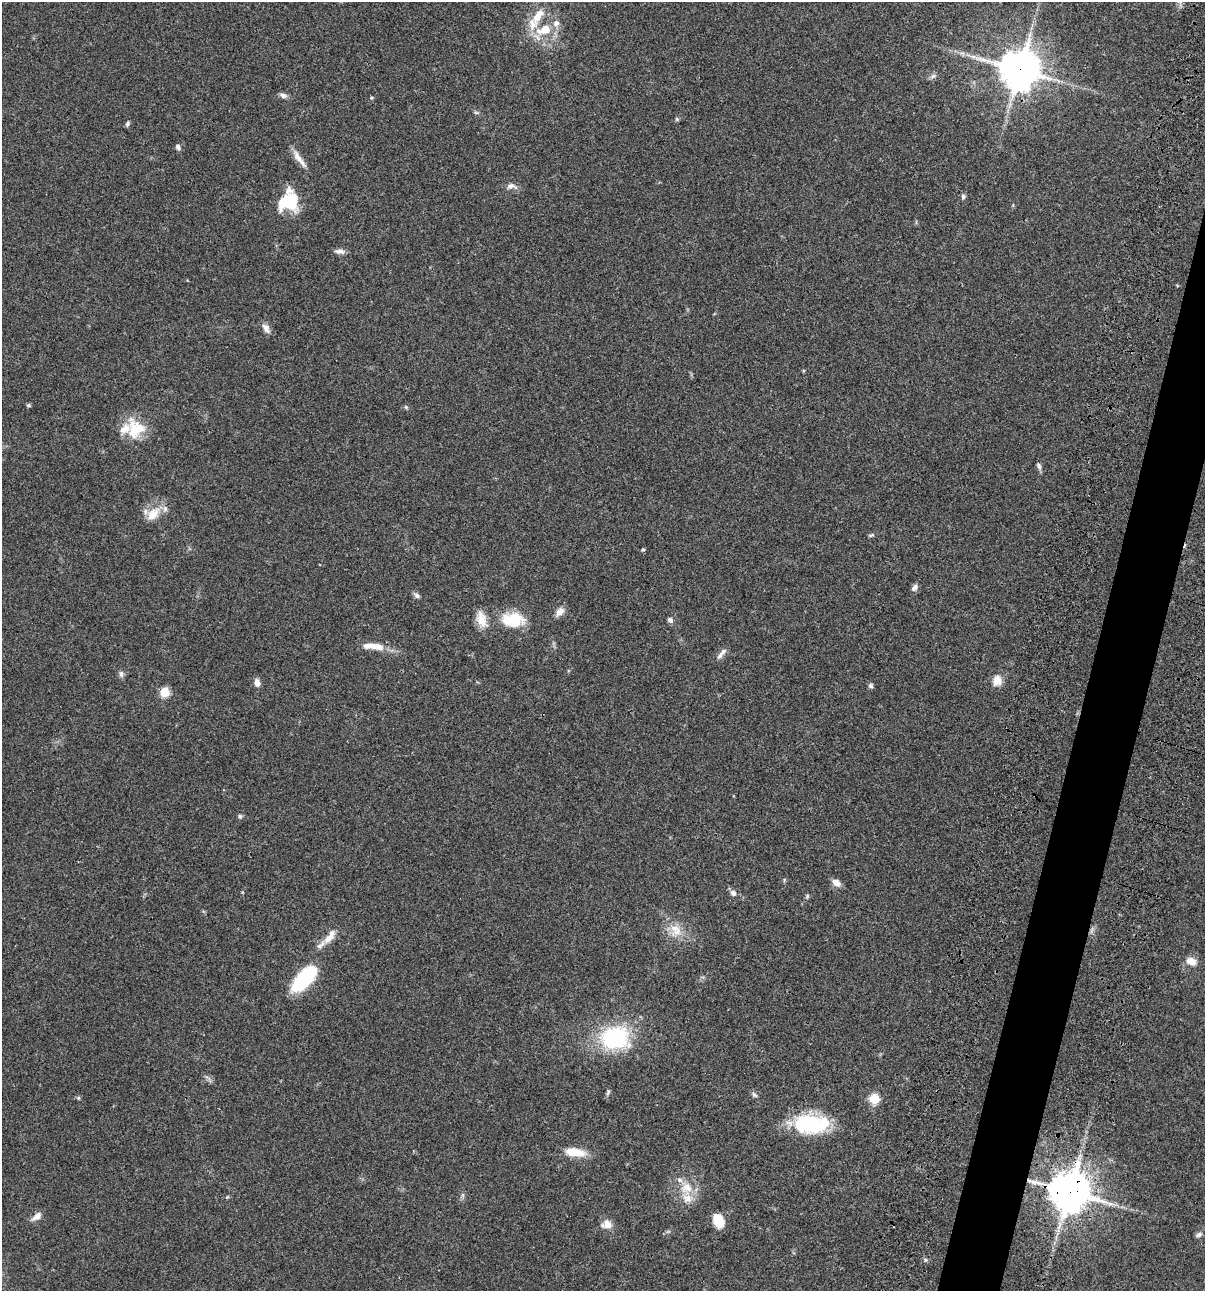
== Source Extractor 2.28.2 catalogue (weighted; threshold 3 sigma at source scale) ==
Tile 10 of 4 x 4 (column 2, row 3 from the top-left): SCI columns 1438-2640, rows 1407-2695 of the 5405 x 5389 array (HDU 1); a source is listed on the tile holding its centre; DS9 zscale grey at full resolution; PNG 1207 x 1293 px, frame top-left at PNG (2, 2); no overlay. Shown black and unused: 4% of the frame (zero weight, under 3 of 4 exposures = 9% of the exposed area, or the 3 px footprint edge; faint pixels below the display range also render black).
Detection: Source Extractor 2.28.2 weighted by HDU 2 'WHT'; one run over the whole footprint, this tile lists its part. Background 0.0468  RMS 0.0053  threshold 0.0237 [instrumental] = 3 sigma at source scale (4.5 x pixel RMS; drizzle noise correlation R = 1.50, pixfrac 1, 0.05/0.05 arcsec/px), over >= 5 px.
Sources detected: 63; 1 inside a brighter object's white glare — not listed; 5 inside a brighter listed object's ellipse — not listed separately; the other 57 listed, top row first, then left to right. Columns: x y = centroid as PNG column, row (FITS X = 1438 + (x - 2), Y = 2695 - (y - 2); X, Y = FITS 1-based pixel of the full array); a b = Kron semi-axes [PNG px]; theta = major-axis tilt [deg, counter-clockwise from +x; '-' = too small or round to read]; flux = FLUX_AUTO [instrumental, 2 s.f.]
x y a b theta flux
538 16 27 11 58 9.7
544 30 19 11 17 12
1020 70 13 12 - 1200
933 76 8 4 45 1.2
283 96 9 6 -21 1.7
371 98 5 4 - 0.55
476 113 8 3 -19 0.8
677 119 5 4 - 0.68
127 124 6 5 - 1
178 147 8 6 -65 1.3
298 157 27 6 -53 4.3
510 186 12 6 12 2
963 196 7 5 -89 1.1
286 202 23 21 79 18
340 251 13 6 -5 2.1
266 328 12 7 -63 2.7
29 405 6 4 -19 0.7
406 407 5 5 - 0.61
135 429 25 23 -79 15
1039 466 9 5 -64 1.4
153 514 22 13 45 8.3
871 535 8 4 26 0.77
643 550 5 3 - 0.57
914 587 9 6 59 1.7
417 596 8 6 -44 1.3
560 612 13 8 48 3.1
481 619 22 11 -72 6.5
513 620 29 18 0 16
670 620 7 6 - 1.4
376 646 26 9 -6 6.7
720 655 11 6 56 2.2
121 674 9 6 -89 1.5
997 680 12 10 86 5.5
257 683 9 6 -78 2.8
871 686 6 6 - 1.1
164 692 5 5 - 23
240 816 6 5 - 0.84
836 883 11 7 -32 3
733 893 8 6 -43 2.1
807 896 6 5 - 0.75
676 930 19 14 -52 8
328 938 19 10 36 5.8
1191 961 13 9 -18 4.3
304 979 28 12 46 42
614 1038 32 25 15 45
608 1092 10 4 64 0.92
754 1095 9 5 -44 1.2
78 1098 6 3 71 0.54
874 1099 5 5 - 27
810 1124 35 17 -1 45
575 1152 26 10 -8 8.4
687 1188 17 13 11 8.4
1069 1192 13 12 - 1300
37 1216 14 7 35 3
718 1220 15 10 -69 8.5
607 1224 12 10 -52 4.4
1199 1235 9 5 25 1.3
Overlapping masked pixels (flux is a lower limit): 2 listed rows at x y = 1020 70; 1069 1192